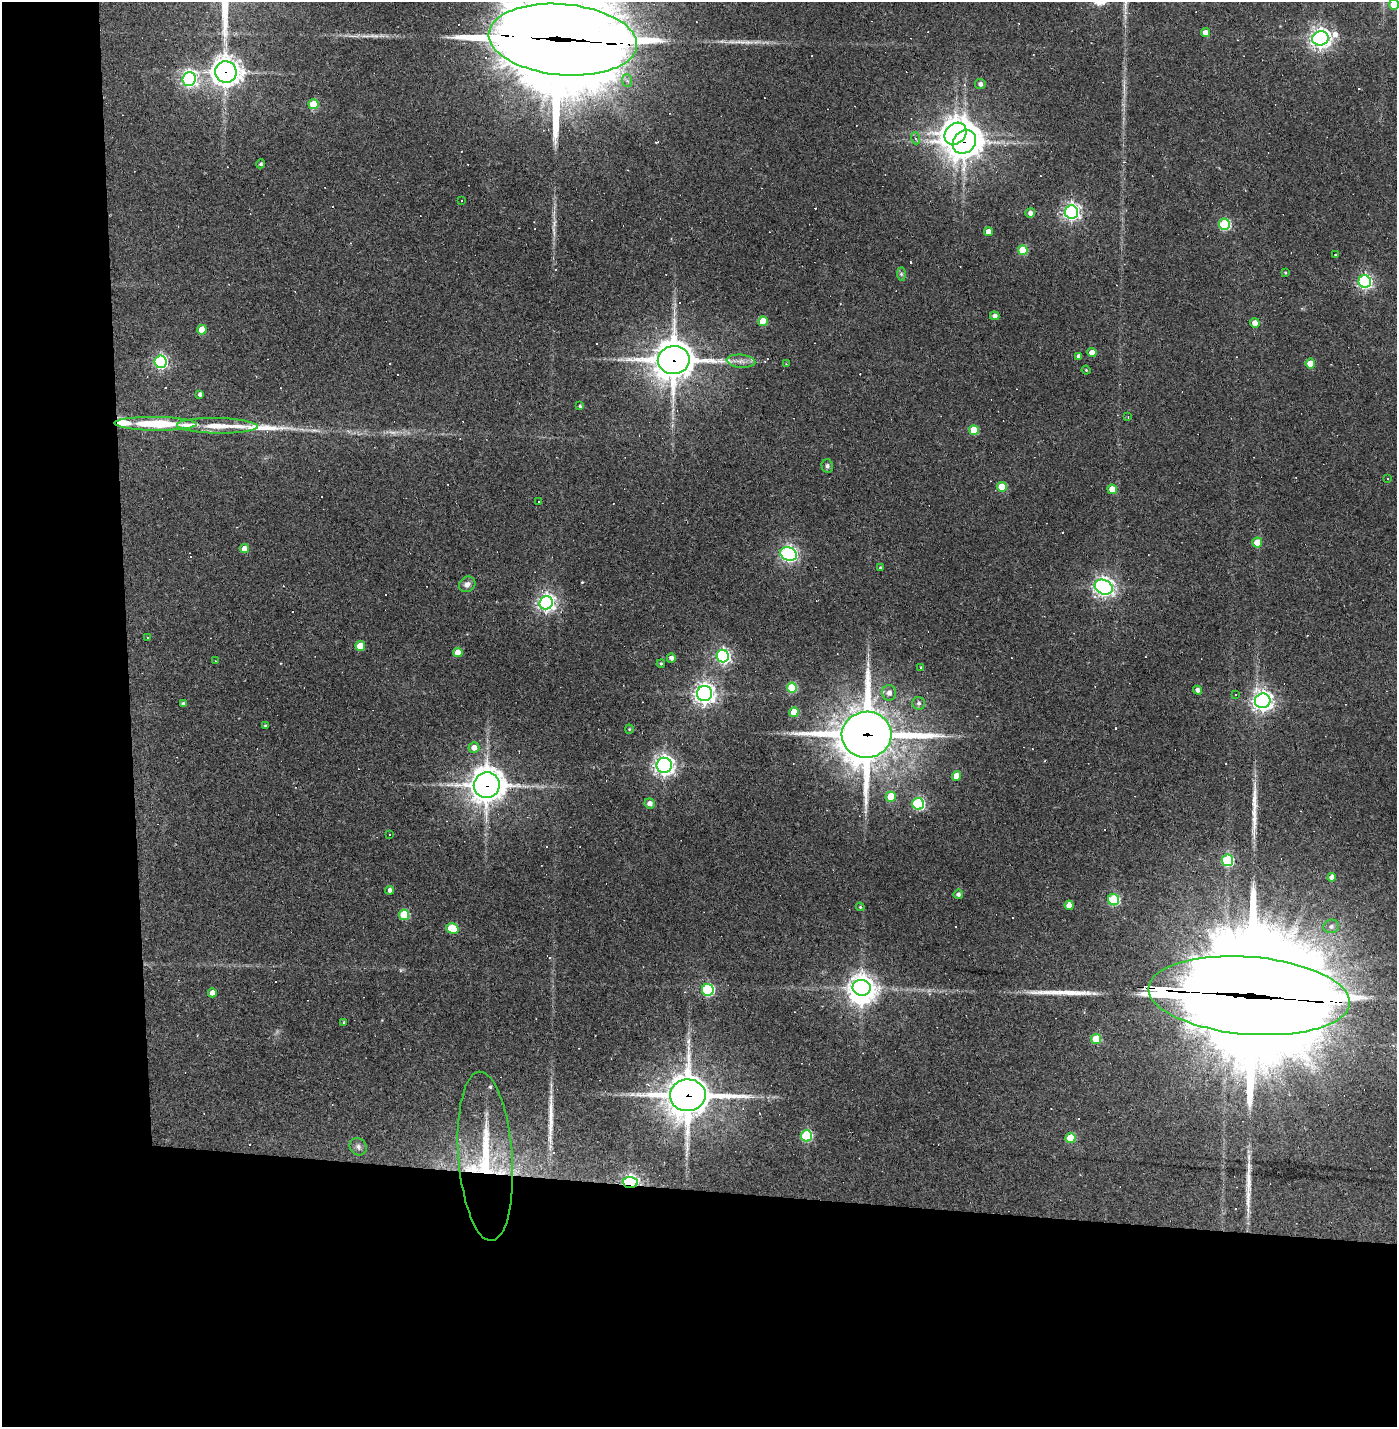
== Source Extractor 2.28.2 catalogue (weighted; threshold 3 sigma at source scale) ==
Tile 7 of 3 x 3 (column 1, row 3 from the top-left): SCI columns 60-1454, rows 1-1425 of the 4302 x 4274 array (HDU 1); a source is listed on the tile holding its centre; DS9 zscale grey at full resolution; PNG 1399 x 1429 px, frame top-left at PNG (2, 2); each listed source drawn as its Kron ellipse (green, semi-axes under 4 px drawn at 4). Shown black and unused: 24% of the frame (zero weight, under 2 of 3 exposures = <1% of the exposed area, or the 3 px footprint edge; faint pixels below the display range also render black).
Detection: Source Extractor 2.28.2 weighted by HDU 2 'WHT'; one run over the whole footprint, this tile lists its part. Background 0.201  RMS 0.0083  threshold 0.0374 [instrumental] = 3 sigma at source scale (4.5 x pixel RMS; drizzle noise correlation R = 1.50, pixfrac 1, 0.05/0.05 arcsec/px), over >= 5 px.
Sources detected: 147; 1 too faint to see at this stretch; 1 inside a brighter object's white glare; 32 cosmic-ray / hot-pixel residue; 5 long thin detections or spike segments (spike, bleed or trail) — neither listed nor drawn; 5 inside a brighter listed object's ellipse — not listed separately; the other 103 listed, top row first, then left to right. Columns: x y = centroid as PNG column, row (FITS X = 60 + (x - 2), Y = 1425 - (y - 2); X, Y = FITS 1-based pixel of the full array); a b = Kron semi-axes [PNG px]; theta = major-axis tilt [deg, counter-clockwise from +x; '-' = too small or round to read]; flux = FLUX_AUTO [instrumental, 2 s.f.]
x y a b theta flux
1394 5 5 5 - 20
1205 33 4 4 - 6.2
1320 38 8 7 - 510
563 40 74 35 -5 21000
226 72 11 10 - 850
189 79 7 6 - 230
627 80 6 5 - 2.4
980 84 5 5 - 3.3
313 104 5 5 - 24
956 134 12 9 43 860
915 138 6 4 -71 1.5
964 142 13 10 48 1200
261 164 4 4 - 1.7
461 200 3 2 - 0.62
1071 212 6 6 - 330
1030 213 5 5 - 3.8
1224 224 6 5 - 69
988 232 4 4 - 5.5
1023 250 5 5 - 30
1335 254 3 2 - 0.62
1285 272 3 2 - 0.76
901 274 7 4 -89 1.5
1365 282 6 6 - 200
995 316 5 4 - 3.4
763 321 5 4 - 21
1255 323 5 4 - 5.9
202 330 5 4 - 15
1092 353 4 4 - 7.8
1079 356 4 4 - 2.7
674 360 16 14 1 2100
741 361 14 6 -5 5
160 362 6 6 - 170
1310 363 5 4 - 13
786 364 3 3 - 0.57
1086 370 4 3 - 0.77
200 394 4 4 - 2
580 406 4 3 - 1.2
1128 417 3 3 - 0.66
156 424 41 7 -1 48
217 426 40 8 -1 18
974 430 5 5 - 23
827 466 7 5 -78 2
1388 479 3 2 - 0.82
1002 487 5 5 - 23
1112 489 5 4 - 10
538 501 3 3 - 2.1
1257 542 5 5 - 11
244 548 4 4 - 7.7
789 554 9 6 -21 260
880 567 4 3 - 0.81
467 584 8 7 - 3.9
1104 587 9 7 -28 420
546 603 7 6 - 350
148 637 4 3 - 0.61
360 646 5 4 - 14
458 652 5 4 - 14
723 656 6 6 - 210
671 658 5 4 - 3.5
215 661 3 2 - 0.54
661 664 4 3 - 1
920 667 4 2 - 0.71
792 688 5 5 - 42
1198 690 4 4 - 3.1
889 693 7 7 - 4.2
704 694 7 7 - 490
1235 695 3 3 - 0.71
1263 701 8 7 - 490
919 703 6 6 - 2.5
183 704 4 4 - 2.1
794 712 5 4 - 19
265 725 4 4 - 0.89
629 729 4 4 - 0.81
867 735 25 23 7 3400
474 747 5 5 - 5.5
664 765 7 7 - 420
956 776 4 4 - 9.7
487 785 13 12 - 1300
891 797 5 5 - 23
650 803 5 5 - 4.7
918 804 6 6 - 100
390 834 3 3 - 1.6
1227 860 6 5 - 79
1332 877 4 4 - 4.7
390 890 4 4 - 3
958 894 5 4 - 2.2
1114 900 5 5 - 68
1069 905 5 4 - 9.6
860 907 4 3 - 0.91
404 915 5 5 - 39
1331 926 8 6 16 3.1
452 928 6 5 - 26
862 988 9 8 - 800
708 990 6 6 - 110
212 993 4 4 - 6
1249 996 101 39 -5 37000
344 1022 3 3 - 0.78
1096 1039 5 5 - 29
688 1095 18 16 3 2300
806 1136 5 5 - 67
1071 1138 5 5 - 25
358 1147 9 8 - 3.2
485 1156 85 27 -86 88
630 1182 7 5 -2 210
Overlapping masked pixels (flux is a lower limit): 11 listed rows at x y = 563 40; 226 72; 956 134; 964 142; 674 360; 867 735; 487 785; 1249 996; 688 1095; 485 1156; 630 1182
Isophote crosses this tile's border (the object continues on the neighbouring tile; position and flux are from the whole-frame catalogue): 3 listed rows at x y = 1394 5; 563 40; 1249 996